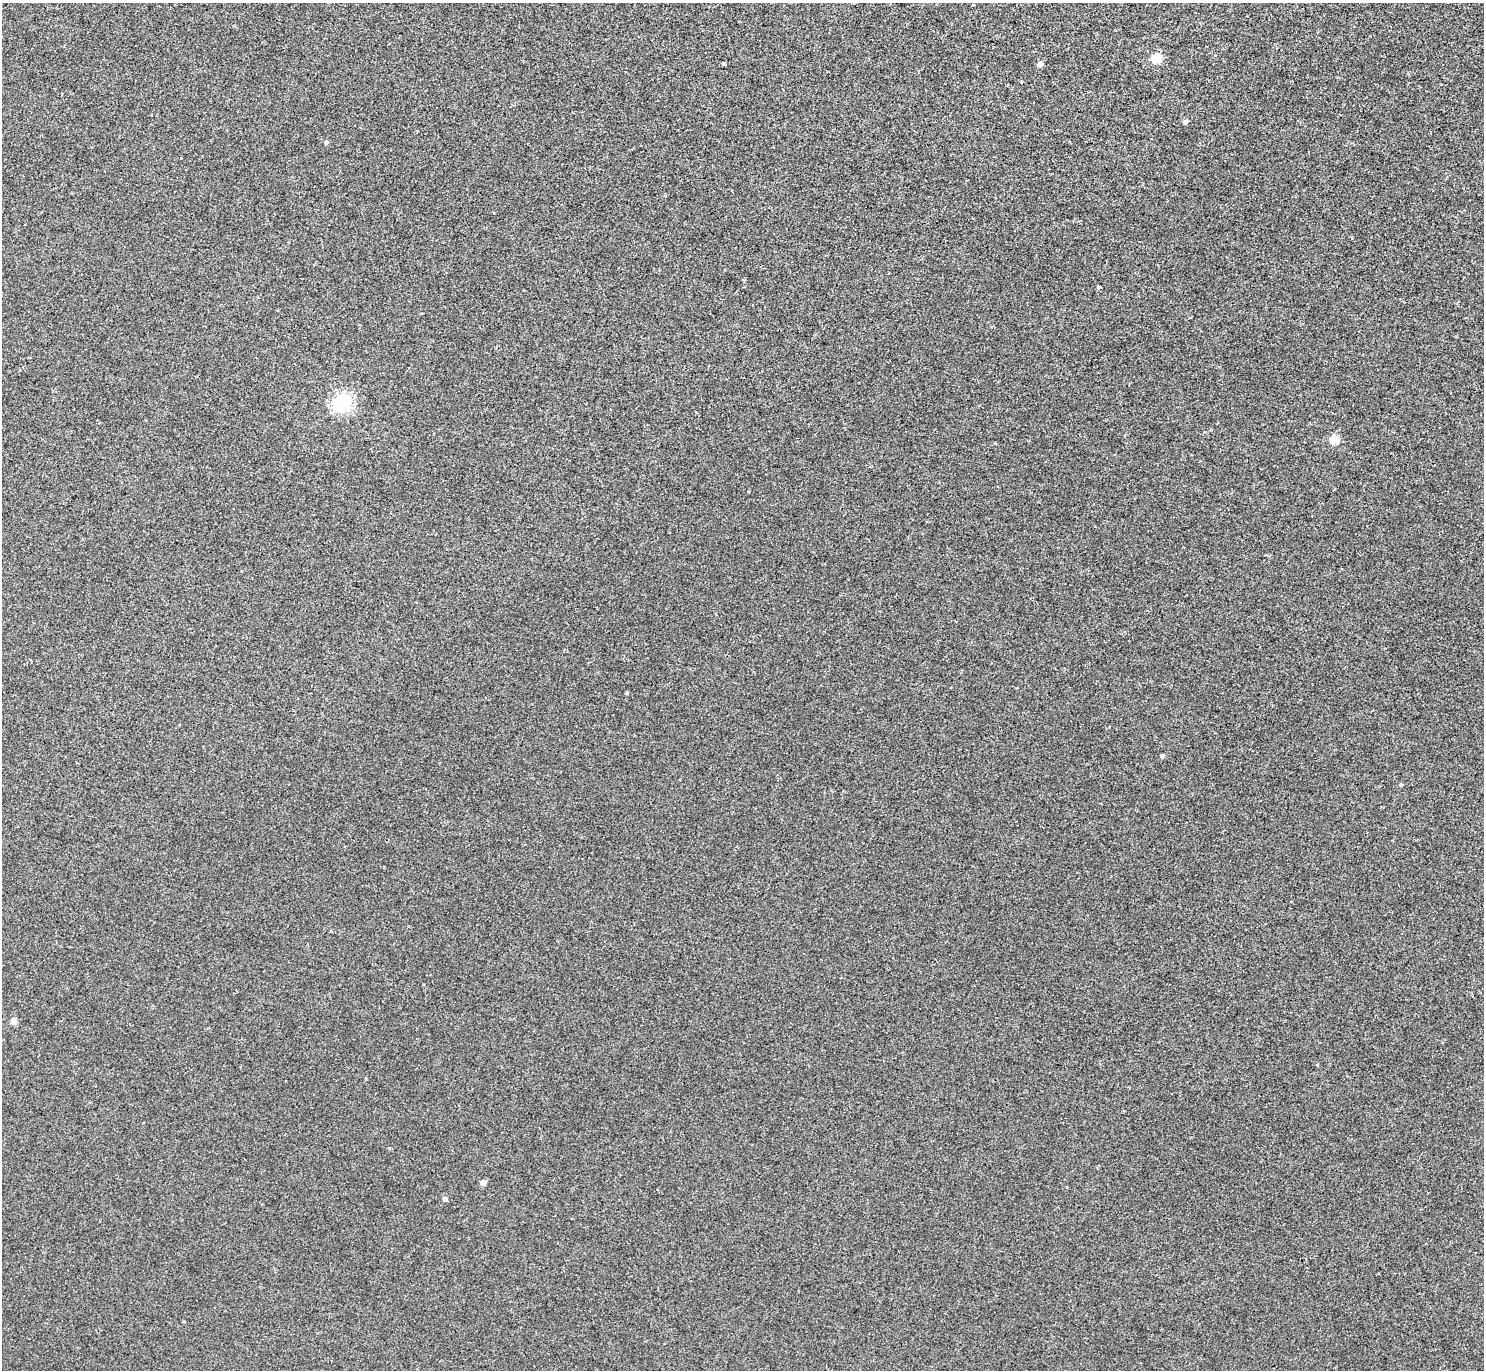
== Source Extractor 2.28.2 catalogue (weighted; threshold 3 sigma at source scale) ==
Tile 10 of 4 x 4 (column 2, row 3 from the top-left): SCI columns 1483-2964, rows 1528-2895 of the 5932 x 5928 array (HDU 1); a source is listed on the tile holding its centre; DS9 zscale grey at full resolution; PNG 1486 x 1372 px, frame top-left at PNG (2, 3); no overlay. Shown black and unused: <1% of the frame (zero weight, under 2 of 3 exposures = <1% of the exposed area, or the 3 px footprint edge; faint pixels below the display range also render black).
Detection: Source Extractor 2.28.2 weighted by HDU 2 'WHT'; one run over the whole footprint, this tile lists its part. Background 8.60e-04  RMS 0.0049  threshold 0.0222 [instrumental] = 3 sigma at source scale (4.5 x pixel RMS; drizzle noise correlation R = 1.50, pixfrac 1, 0.05/0.05 arcsec/px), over >= 5 px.
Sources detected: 14; all 14 listed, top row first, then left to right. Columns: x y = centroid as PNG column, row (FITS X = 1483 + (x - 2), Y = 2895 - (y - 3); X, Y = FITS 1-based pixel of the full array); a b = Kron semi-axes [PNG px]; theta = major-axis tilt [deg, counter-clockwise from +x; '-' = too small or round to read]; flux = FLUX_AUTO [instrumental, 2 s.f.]
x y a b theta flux
1156 58 5 5 - 23
724 64 3 3 - 0.77
1040 64 5 4 - 2.8
1185 122 4 4 - 1.8
326 142 4 4 - 1.1
1098 287 4 3 - 1.6
343 403 7 6 - 180
1334 439 5 5 - 15
627 693 4 3 - 0.55
1162 756 4 4 - 1.4
1401 785 4 4 - 0.71
14 1021 4 4 - 5.5
483 1183 4 4 - 3.5
445 1199 5 5 - 1.5